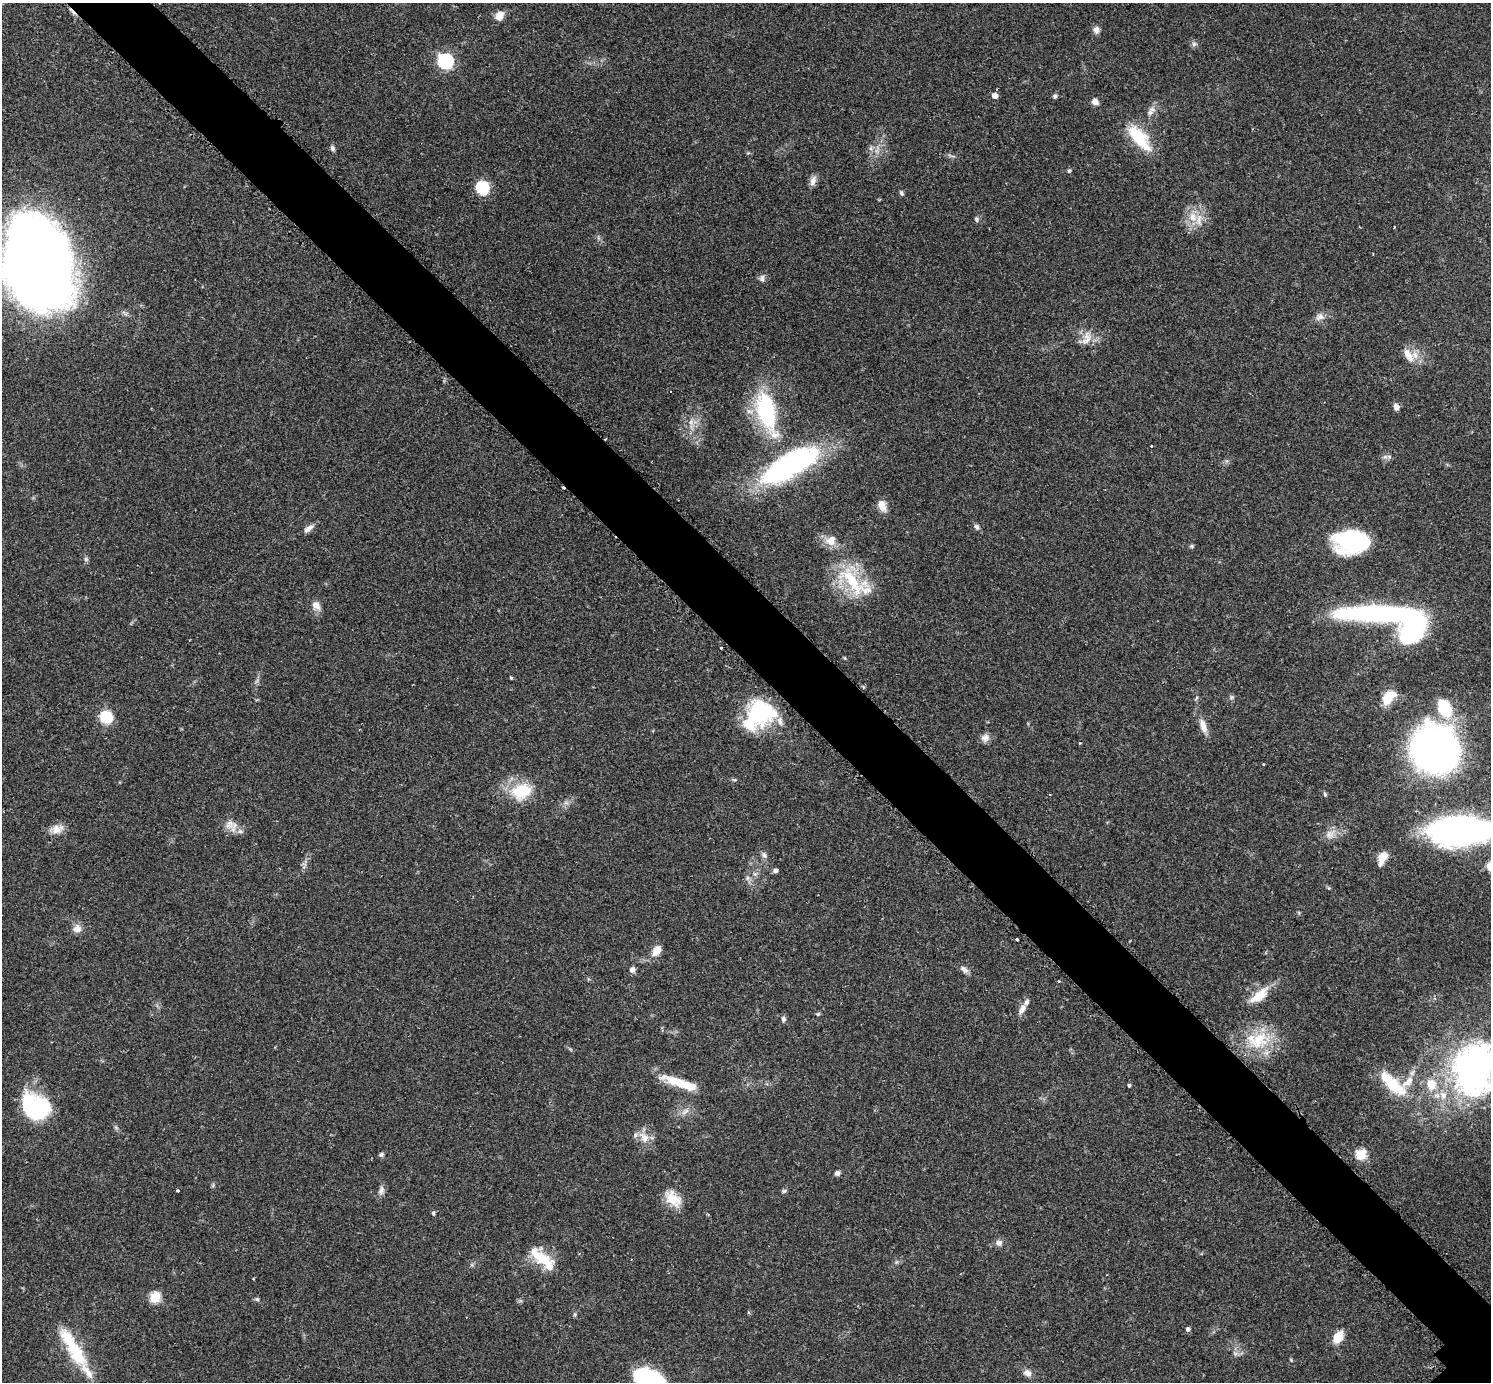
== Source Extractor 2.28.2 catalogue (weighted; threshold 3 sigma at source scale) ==
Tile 11 of 4 x 4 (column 3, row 3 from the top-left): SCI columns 3011-4499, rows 1568-2947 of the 6040 x 6040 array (HDU 1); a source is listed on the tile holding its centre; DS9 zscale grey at full resolution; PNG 1493 x 1384 px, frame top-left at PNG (2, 3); no overlay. Shown black and unused: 6% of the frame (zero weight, under 2 of 3 exposures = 2% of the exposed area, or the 3 px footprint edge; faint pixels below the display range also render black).
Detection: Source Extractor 2.28.2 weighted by HDU 2 'WHT'; one run over the whole footprint, this tile lists its part. Background 0.0776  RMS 0.0054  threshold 0.0244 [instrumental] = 3 sigma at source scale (4.5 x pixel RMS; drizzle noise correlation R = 1.50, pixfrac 1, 0.05/0.05 arcsec/px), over >= 5 px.
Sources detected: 113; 3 inside a brighter object's white glare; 3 cosmic-ray / hot-pixel residue — not listed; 12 inside a brighter listed object's ellipse — not listed separately; the other 95 listed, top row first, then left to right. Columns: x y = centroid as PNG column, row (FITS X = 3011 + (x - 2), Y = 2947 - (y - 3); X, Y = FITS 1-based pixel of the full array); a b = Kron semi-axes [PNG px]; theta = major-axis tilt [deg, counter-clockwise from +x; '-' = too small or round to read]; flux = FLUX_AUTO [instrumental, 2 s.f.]
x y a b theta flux
500 16 11 9 53 4.9
1096 30 9 8 - 2.4
1194 44 7 6 - 1.3
445 61 7 7 - 87
995 95 6 6 - 2.8
1055 96 6 5 - 1.1
1095 102 7 6 - 3
1151 111 15 8 56 3.7
1139 138 39 16 -51 21
332 148 7 5 -60 1.4
1069 171 5 5 - 0.84
813 180 14 7 70 2.8
482 188 12 11 - 19
901 193 7 5 -61 1.1
1193 217 14 10 -75 7.4
976 219 7 6 - 1.1
37 263 75 51 -77 810
762 278 10 6 84 1.8
1320 317 11 9 -1 3
1087 338 22 11 72 5.9
1408 355 22 9 -59 6.7
1396 407 7 6 - 2.8
767 411 51 21 -75 53
691 422 9 6 69 2.4
1151 446 3 3 - 0.92
1389 457 6 6 - 1.3
789 465 68 24 30 110
882 506 15 10 -66 4.5
976 526 8 6 -46 1.6
308 528 15 6 36 2.8
1351 541 33 22 2 63
1192 546 6 5 - 0.75
86 559 6 5 - 1
852 581 48 16 -58 29
316 605 11 9 -48 3.9
1377 613 83 14 0 110
1413 630 30 19 52 70
721 648 3 3 - 1.4
845 658 5 3 - 0.44
511 678 4 3 - 0.72
1232 697 6 5 - 1
1388 697 14 9 45 14
1445 708 24 14 -62 21
760 712 32 29 16 44
106 717 16 14 -34 12
1203 726 20 8 -72 5.1
985 738 11 10 - 2.9
1435 749 42 39 -57 230
734 780 6 4 17 0.64
521 791 26 19 20 20
1325 794 7 4 -69 0.78
230 824 14 12 11 4.9
1462 828 51 38 24 120
57 829 16 11 23 5.4
1329 834 14 8 -84 3.5
764 855 9 6 -67 1.8
1382 857 13 10 50 5.5
775 870 5 5 - 1.7
747 878 7 4 71 1
77 929 12 11 - 3.7
1017 939 3 3 - 1.2
657 950 13 8 54 6
964 969 12 6 -40 2.2
632 970 8 6 81 1.8
1059 981 3 2 - 0.98
1259 996 28 12 39 11
1022 1009 13 7 59 3.5
818 1014 5 5 - 0.79
783 1019 8 6 -89 1.4
1258 1040 31 21 35 23
1474 1069 67 47 81 160
679 1082 37 11 -16 14
1393 1084 41 13 -43 23
1129 1085 4 3 - 1.2
36 1107 24 19 -30 67
686 1111 12 4 40 2.1
644 1137 17 10 -57 5.8
381 1154 7 5 51 1
1361 1154 6 6 - 25
837 1173 7 6 - 1.6
178 1190 3 3 - 0.79
381 1190 13 7 74 2.4
784 1191 6 5 - 0.99
673 1199 24 14 -40 9.8
433 1213 6 4 89 0.91
999 1243 9 9 - 2.3
543 1259 30 14 -30 17
155 1298 6 5 - 33
257 1299 6 5 - 0.95
1188 1329 5 5 - 1.2
1338 1337 11 8 57 10
69 1341 46 16 -62 22
1235 1353 7 4 -19 1.1
1027 1373 11 8 -34 2.9
650 1380 27 15 -26 86
Isophote crosses this tile's border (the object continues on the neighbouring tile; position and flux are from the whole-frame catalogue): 3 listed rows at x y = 37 263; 1474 1069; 650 1380